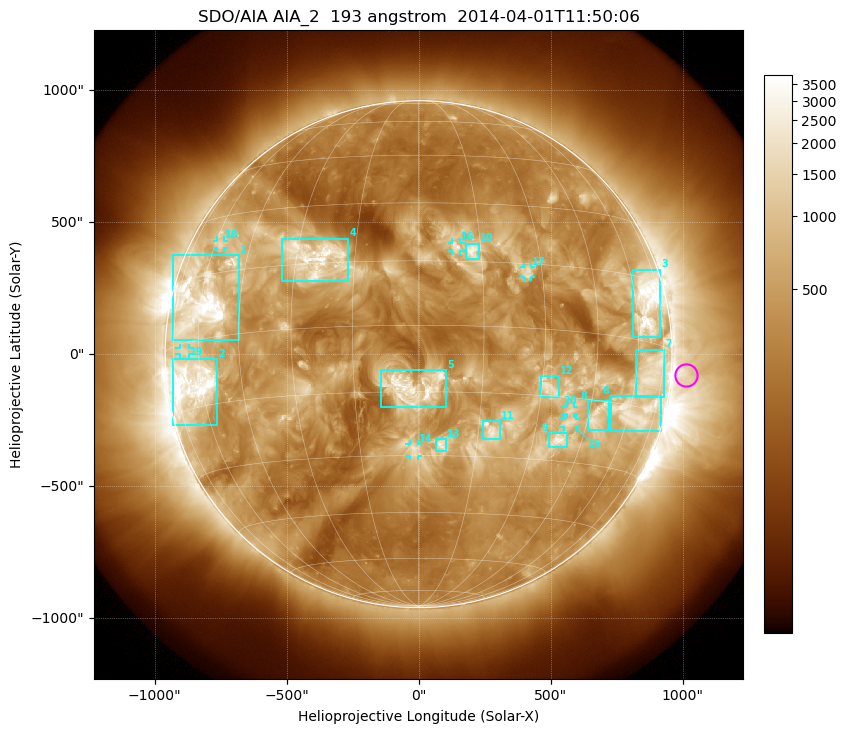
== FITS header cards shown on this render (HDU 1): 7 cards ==
TELESCOP= 'SDO/AIA'
INSTRUME= 'AIA_2'
WAVELNTH=                  193
WAVEUNIT= 'angstrom'
DATE-OBS= '2014-04-01T11:50:06.84'
CTYPE1  = 'HPLN-TAN'
CTYPE2  = 'HPLT-TAN'

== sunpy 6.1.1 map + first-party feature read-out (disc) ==
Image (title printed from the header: SDO/AIA AIA_2  193 angstrom  2014-04-01T11:50:06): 1024 x 1024 px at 2.4 arcsec/px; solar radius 960 arcsec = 400 px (full disc in frame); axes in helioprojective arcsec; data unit not stated in the header (colour bar unlabelled)
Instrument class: DISC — disc imager (sunpy class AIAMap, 193 A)
Bright regions (active regions / flare kernels): reference = the median radial profile (limb darkening/brightening removed); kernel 9 px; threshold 5 sigma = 966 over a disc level ~342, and >= 1.15x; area >= 12 px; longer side >= 10 px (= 24 arcsec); searched inside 0.97 R_sun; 26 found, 20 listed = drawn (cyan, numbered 1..; 7 of them under ~33 arcsec drawn as corner ticks so the feature stays visible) (cap 20 boxes per figure: the strongest are kept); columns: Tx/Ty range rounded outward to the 5 arcsec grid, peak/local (2 s.f.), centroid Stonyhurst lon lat
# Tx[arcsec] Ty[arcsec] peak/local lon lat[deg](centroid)
1 -930..-680 50..375 17 -60 +9
2 -930..-760 -270..-20 15 -64 -10
3 810..915 65..320 13 +65 +9
4 -515..-265 275..440 7.8 -25 +17
5 -145..105 -200..-60 9.8 -1 -14
6 725..920 -290..-155 8.1 +63 -16
7 820..930 -160..20 6.7 +68 -7
8 640..725 -290..-175 6.5 +48 -19
9 495..565 -350..-300 7.3 +37 -25
10 180..230 360..420 5.8 +13 +18
11 240..310 -325..-255 4.9 +18 -24
12 460..535 -160..-85 4.1 +32 -13
13 65..105 -370..-320 5.2 +6 -27
14 -35..0 -385..-340 4 -1 -28
15 550..595 -275..-245 5 +39 -21
16 125..160 390..425 4.5 +9 +19
17 400..425 290..330 3.9 +26 +13
18 -765..-735 400..430 4.7 -57 +22
19 -905..-870 0..25 4.1 -68 -2
20 560..590 -225..-200 4 +39 -18
Off-limb structures (1.02-1.3 R_sun): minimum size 162 px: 3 found; the strongest spans PA ~220..310 deg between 1.02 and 1.3 R_sun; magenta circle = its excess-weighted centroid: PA ~265 deg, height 1.06 R_sun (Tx ~1010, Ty ~-80 arcsec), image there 3.4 x the reference